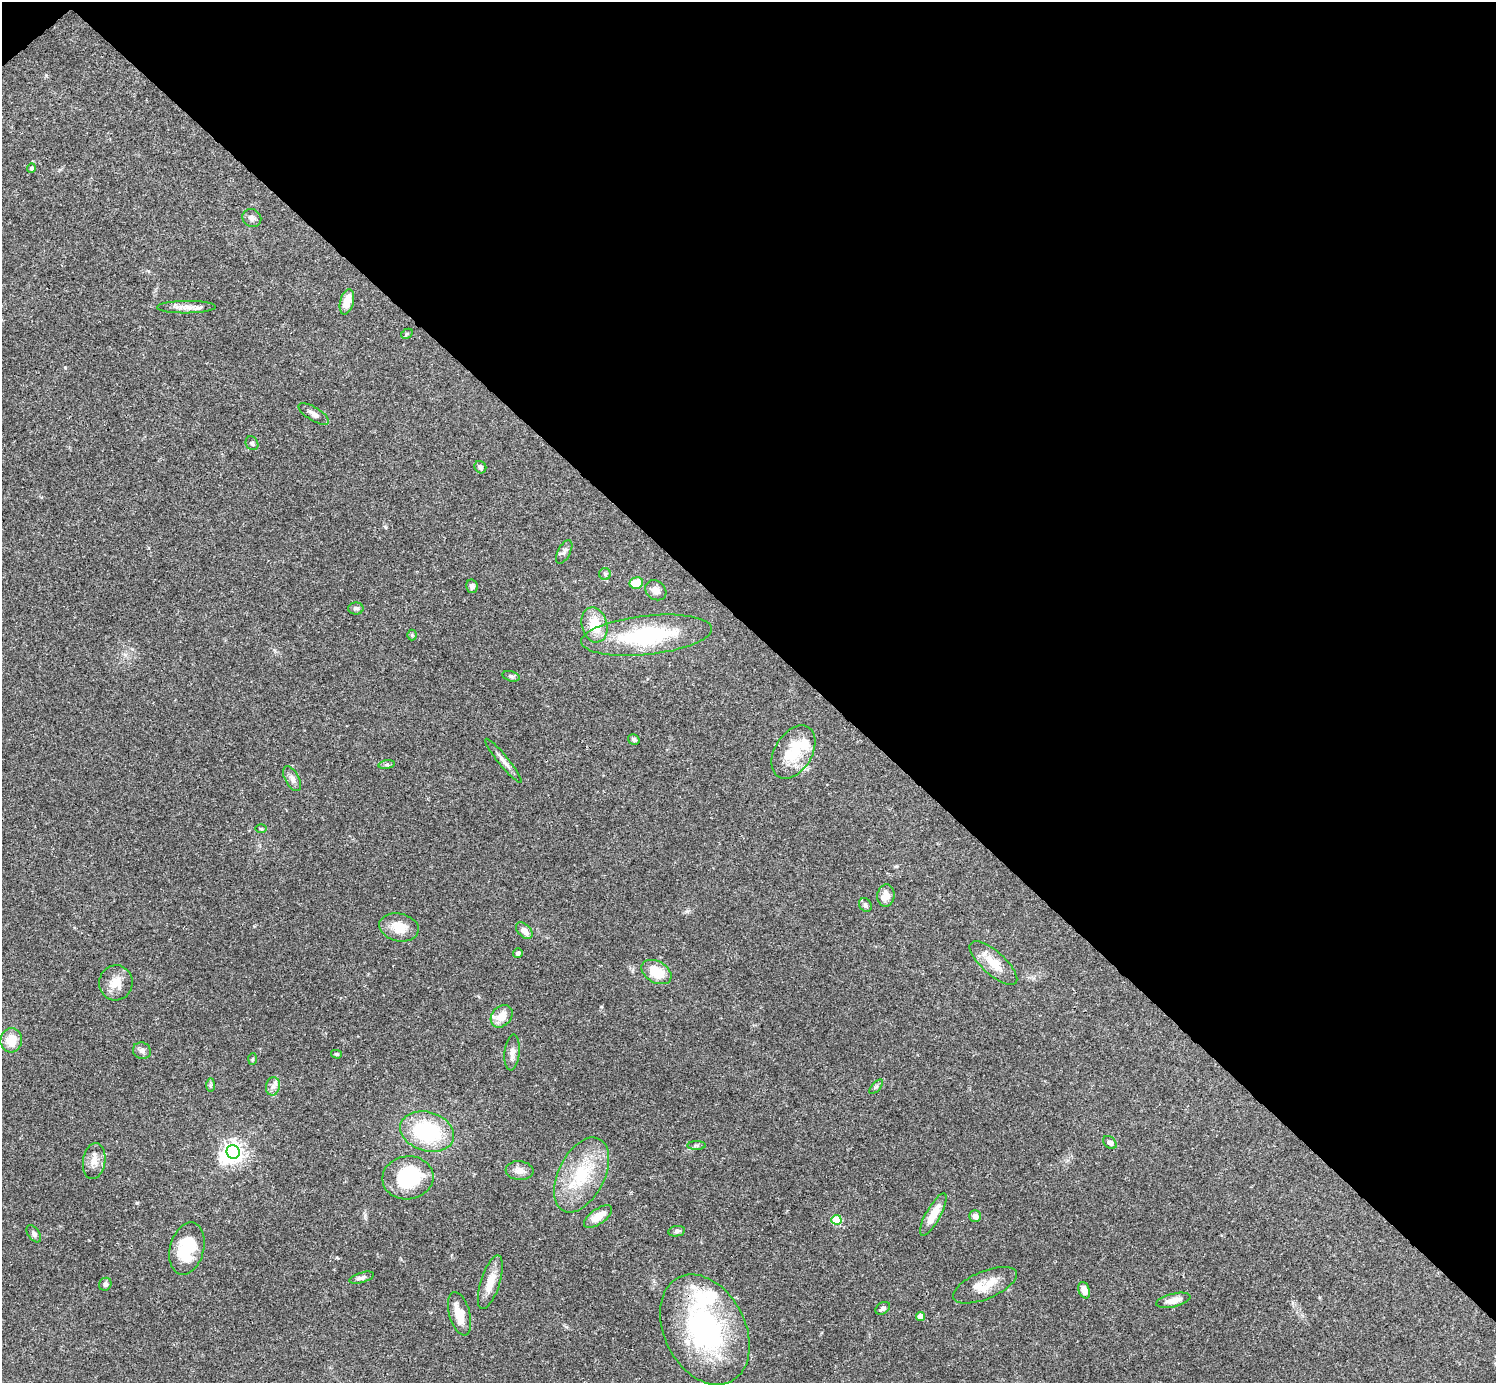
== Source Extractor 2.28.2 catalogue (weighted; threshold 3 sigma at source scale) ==
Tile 3 of 4 x 4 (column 3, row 1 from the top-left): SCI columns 2991-4484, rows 4302-5682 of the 5982 x 5981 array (HDU 1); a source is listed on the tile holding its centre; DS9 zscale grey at full resolution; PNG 1498 x 1385 px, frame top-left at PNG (2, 2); each listed source drawn as its Kron ellipse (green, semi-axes under 4 px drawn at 4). Shown black and unused: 46% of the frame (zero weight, under 3 of 4 exposures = <1% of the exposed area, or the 3 px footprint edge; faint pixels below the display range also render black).
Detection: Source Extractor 2.28.2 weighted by HDU 2 'WHT'; one run over the whole footprint, this tile lists its part. Background 0.0408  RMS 0.0027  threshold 0.012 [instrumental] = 3 sigma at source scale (4.5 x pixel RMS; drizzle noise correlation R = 1.50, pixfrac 1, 0.05/0.05 arcsec/px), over >= 5 px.
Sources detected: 71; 3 inside a brighter object's white glare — neither listed nor drawn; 2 inside a brighter listed object's ellipse — not listed separately; the other 66 listed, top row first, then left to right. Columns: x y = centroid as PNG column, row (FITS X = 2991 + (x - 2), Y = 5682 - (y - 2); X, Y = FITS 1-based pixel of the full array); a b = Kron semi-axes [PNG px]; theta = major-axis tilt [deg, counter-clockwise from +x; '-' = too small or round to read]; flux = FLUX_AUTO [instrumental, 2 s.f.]
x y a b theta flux
31 168 5 4 - 0.69
252 218 10 8 -37 1.3
347 302 13 7 75 3.7
186 307 29 6 0 2.4
407 334 6 4 30 0.38
314 414 17 6 -31 1.5
252 443 7 6 - 0.58
480 467 6 5 - 0.69
564 552 13 6 62 0.99
605 574 6 6 - 0.55
636 583 7 5 11 5.3
472 586 7 6 - 0.97
656 590 11 9 -39 1.7
356 608 7 6 - 0.65
594 625 18 12 -76 6.9
412 635 5 5 - 0.33
647 635 66 19 6 29
511 676 9 5 -13 0.58
634 739 6 5 - 0.59
793 752 29 18 59 11
503 761 28 5 -51 1.7
387 765 8 4 8 0.51
292 779 13 7 -61 1.5
261 829 6 4 0 0.29
886 896 11 8 84 2.6
865 905 7 6 - 0.82
399 927 20 14 -12 4.7
524 931 10 6 -44 2
518 953 5 5 - 0.66
993 963 30 11 -42 5.3
656 972 16 10 -29 6.4
116 983 17 17 - 4
502 1016 12 9 47 4.1
11 1040 12 11 - 5
142 1051 9 8 - 1
512 1052 18 7 85 1.9
336 1054 5 4 - 0.39
253 1059 6 4 87 0.31
211 1085 7 4 90 0.51
273 1086 9 7 77 1.3
876 1087 9 4 48 0.53
427 1132 27 19 -17 22
1110 1142 8 5 -41 0.92
697 1145 9 4 1 0.52
233 1152 7 6 - 150
94 1161 18 11 82 2.7
520 1171 14 9 -5 2.1
581 1175 40 23 63 15
408 1178 25 21 7 18
933 1214 24 7 61 5.1
975 1216 6 5 - 1.3
598 1217 16 7 36 3.4
836 1220 5 5 - 14
677 1231 8 5 10 0.58
34 1234 10 5 -54 0.75
187 1249 27 17 75 13
362 1278 13 5 16 0.86
490 1282 28 9 72 4.2
105 1284 7 6 - 0.8
985 1285 34 14 23 5.5
1084 1290 8 5 -68 2
1173 1300 17 6 13 2.3
883 1308 8 5 34 1
460 1314 22 10 -74 4.9
921 1316 4 4 - 2.2
705 1330 58 40 -63 50
Unlisted compact peaks at least as high as the median listed source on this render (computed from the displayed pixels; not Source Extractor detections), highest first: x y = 386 527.